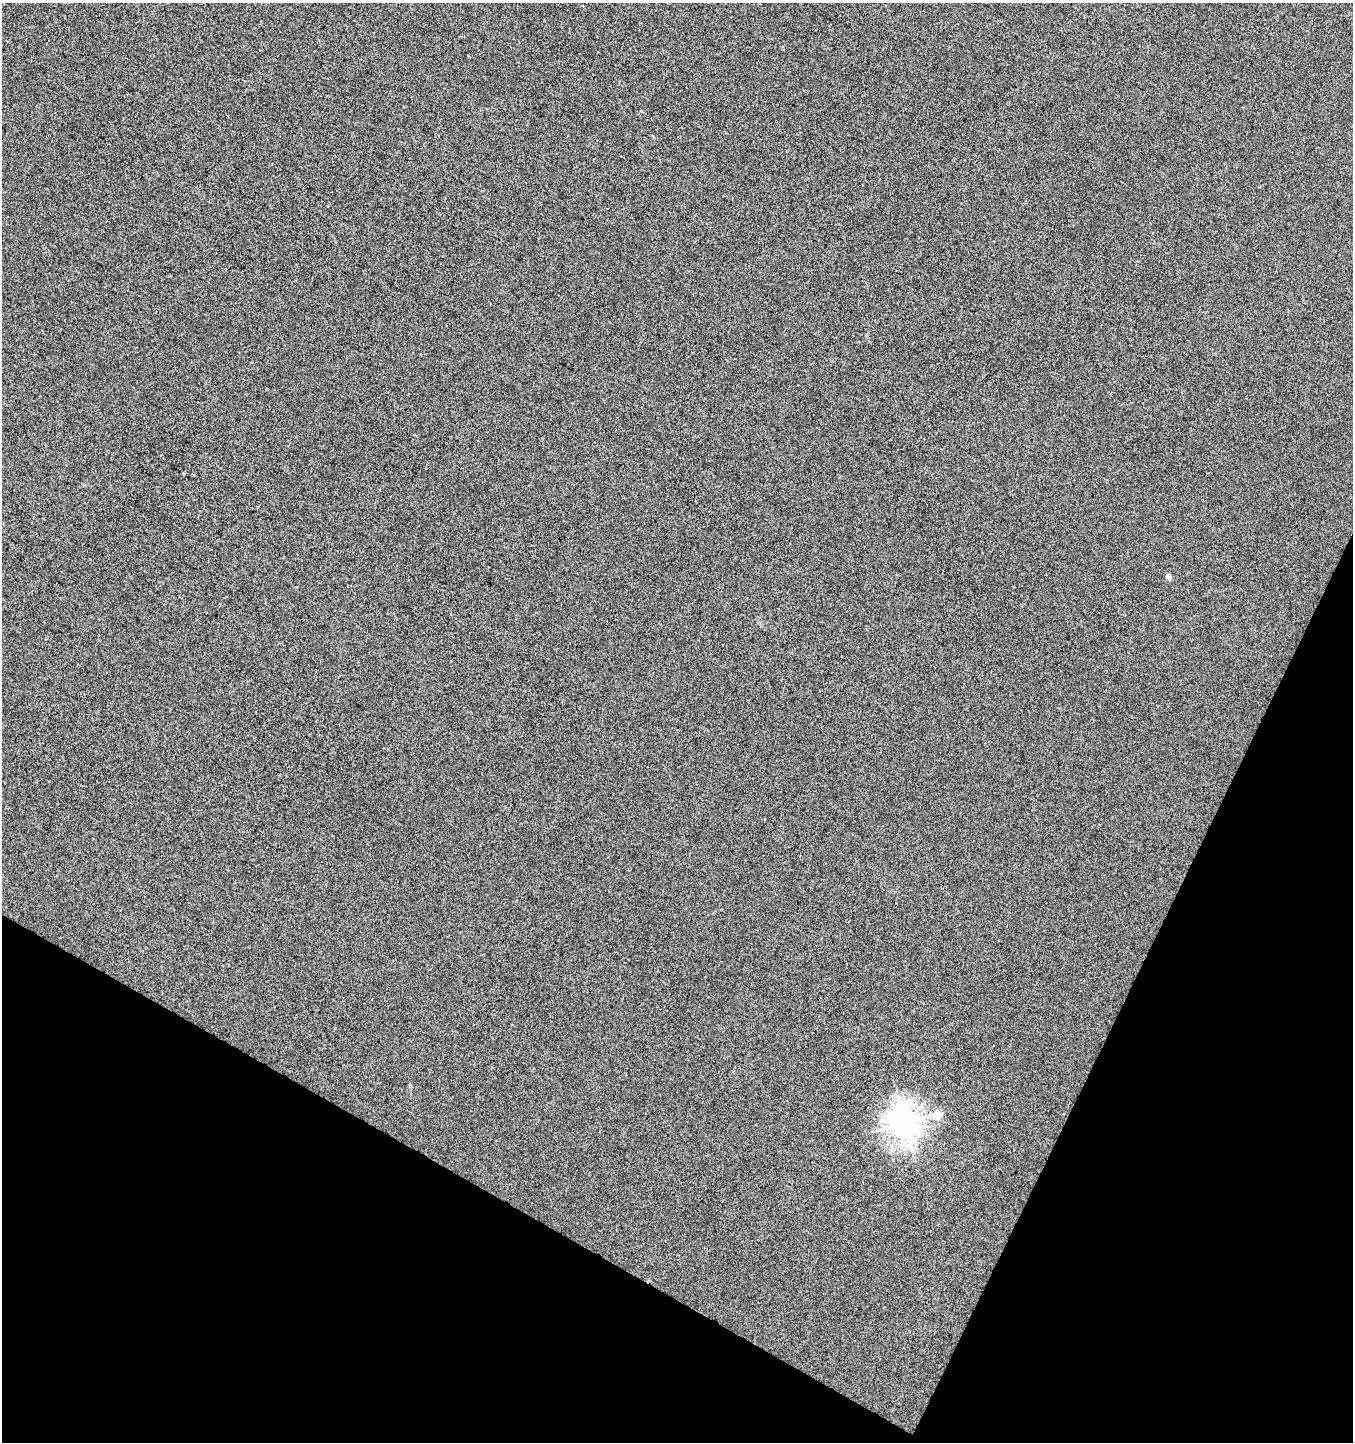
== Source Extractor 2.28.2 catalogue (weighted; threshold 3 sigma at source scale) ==
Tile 15 of 4 x 4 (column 3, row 4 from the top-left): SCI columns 2899-4249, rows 8-1447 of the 5864 x 5769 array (HDU 1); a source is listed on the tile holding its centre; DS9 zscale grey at full resolution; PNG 1355 x 1444 px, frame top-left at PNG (2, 3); no overlay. Shown black and unused: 23% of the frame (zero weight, under 3 of 4 exposures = <1% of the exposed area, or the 3 px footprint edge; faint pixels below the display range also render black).
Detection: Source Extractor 2.28.2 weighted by HDU 2 'WHT'; one run over the whole footprint, this tile lists its part. Background 8.37e-05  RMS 0.0035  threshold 0.0157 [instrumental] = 3 sigma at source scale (4.5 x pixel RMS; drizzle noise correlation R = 1.50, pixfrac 1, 0.0396/0.0396 arcsec/px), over >= 5 px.
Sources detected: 3; all 3 listed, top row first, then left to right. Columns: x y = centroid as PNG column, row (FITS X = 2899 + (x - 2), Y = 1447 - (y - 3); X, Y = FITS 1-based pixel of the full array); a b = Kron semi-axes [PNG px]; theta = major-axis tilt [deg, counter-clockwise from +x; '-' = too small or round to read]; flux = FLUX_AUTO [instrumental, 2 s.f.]
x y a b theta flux
1168 577 9 6 -64 0.88
937 1114 14 12 -86 4.1
905 1123 11 9 -70 370